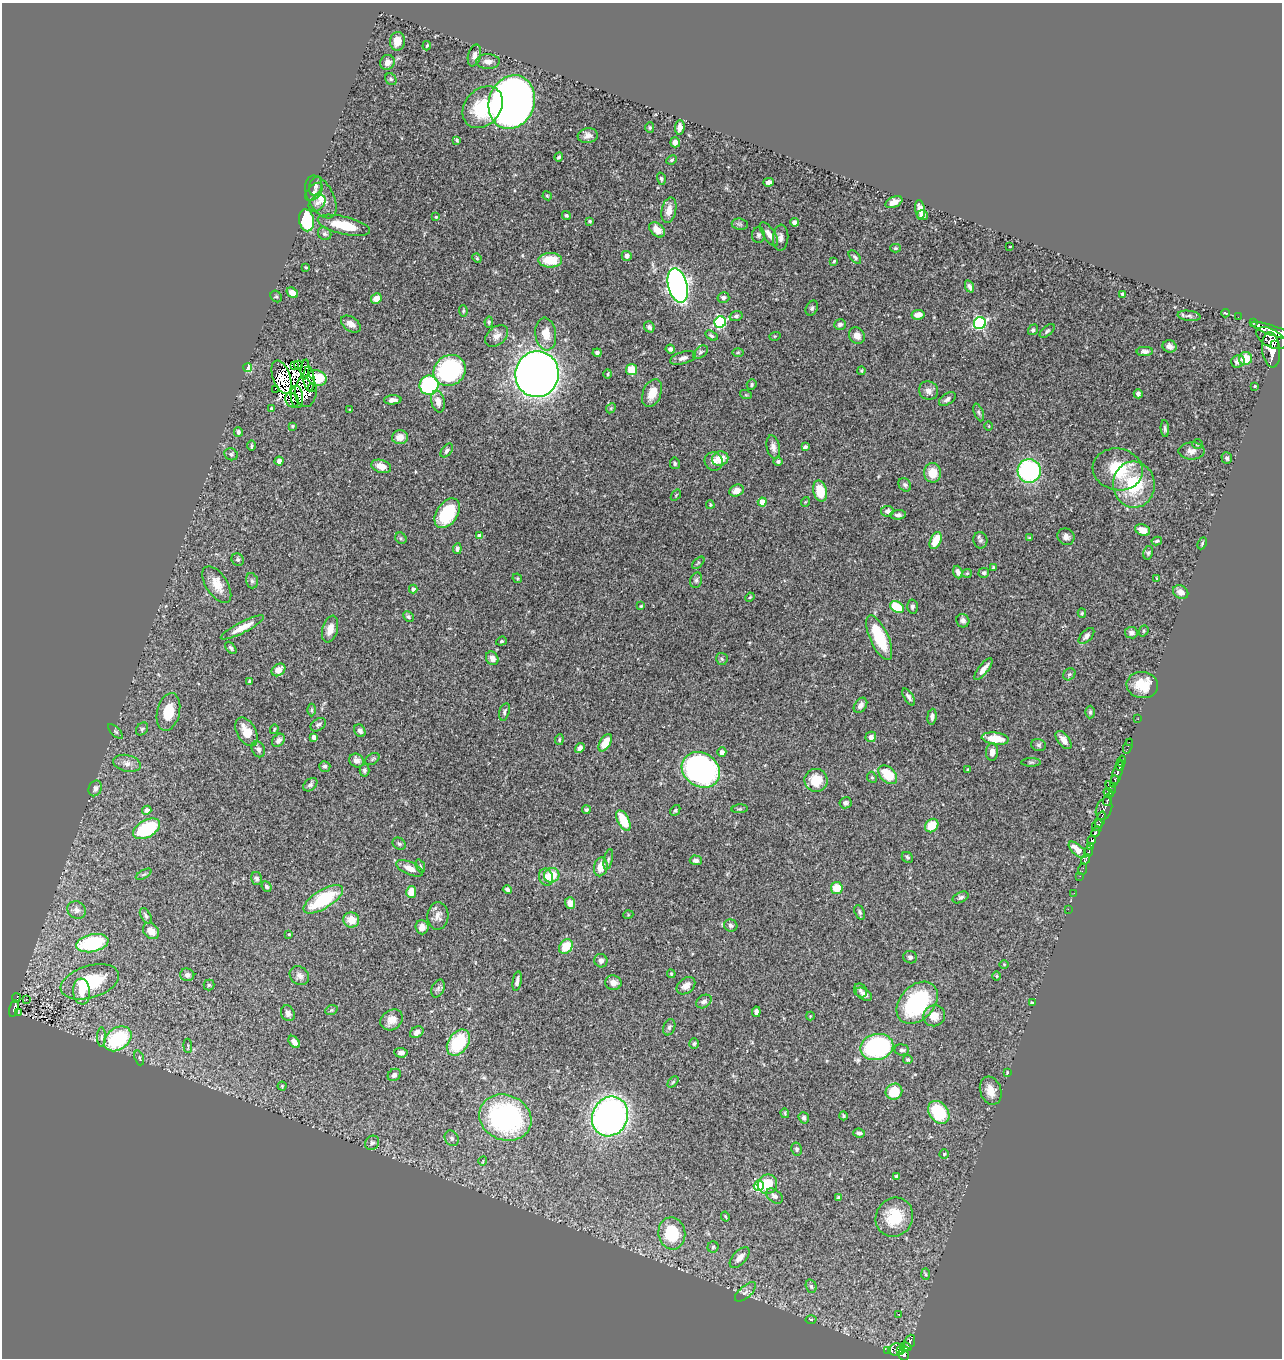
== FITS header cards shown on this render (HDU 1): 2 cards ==
NAXIS1  =                 1280
NAXIS2  =                 1356

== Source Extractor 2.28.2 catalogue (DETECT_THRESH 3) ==
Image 1280 x 1356 px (HDU 1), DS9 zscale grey, 1 PNG px = 1 image px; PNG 1284 x 1360 px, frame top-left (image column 1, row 1356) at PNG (2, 3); each listed source drawn as its Kron ellipse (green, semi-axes under 4 px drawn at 4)
Background 0.456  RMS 0.024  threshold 0.0709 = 3 sigma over >= 5 px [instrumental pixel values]
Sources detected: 382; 5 with non-positive FLUX_AUTO (blend fragments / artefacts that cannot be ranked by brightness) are neither listed nor drawn; the other 377 listed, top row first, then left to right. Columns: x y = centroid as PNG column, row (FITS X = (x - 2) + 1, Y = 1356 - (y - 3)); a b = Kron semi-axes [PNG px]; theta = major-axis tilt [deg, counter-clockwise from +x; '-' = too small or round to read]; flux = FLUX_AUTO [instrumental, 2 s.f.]
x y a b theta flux
397 41 9 7 81 17
427 46 5 3 - 1.6
474 55 11 6 76 6.3
488 61 12 7 1 8.5
387 62 8 7 - 7.8
391 79 6 5 - 3
512 102 27 23 69 1200
483 107 23 18 49 69
680 127 7 5 86 8.1
650 128 5 4 - 2.4
588 136 10 7 8 8.6
457 140 4 3 - 2.6
675 142 5 5 - 9
559 157 5 3 - 2.9
671 160 5 3 - 2
661 179 6 4 -74 2.6
769 182 5 4 - 5.3
315 186 10 6 74 5.3
314 192 11 6 48 6.8
547 196 5 4 - 1.8
321 197 23 13 -62 22
894 202 9 5 24 14
317 203 9 7 47 6.7
920 209 9 4 -82 11
669 210 13 7 78 14
566 215 5 4 - 2.6
922 215 5 5 - 4.7
436 217 3 3 - 1.7
306 220 11 7 -81 87
590 221 3 3 - 2.2
794 222 4 4 - 5.1
740 224 8 5 -7 3.6
344 225 27 8 -14 42
657 230 9 6 -43 18
325 234 7 6 - 3.6
769 234 14 6 -56 11
758 235 8 6 89 3.9
781 238 13 7 86 7.1
1010 246 3 2 - 0.86
895 248 5 4 - 2
627 256 5 5 - 6.6
855 257 8 4 -50 3.3
477 258 5 4 - 1.8
550 260 12 7 -1 42
834 261 3 3 - 1.7
306 267 3 3 - 1.6
678 285 17 9 -75 790
969 287 6 4 -66 4.3
292 293 6 5 - 12
1122 294 4 3 - 2.8
276 297 6 5 - 2.6
723 298 6 5 - 4.3
376 299 6 5 - 14
812 308 8 5 62 3.5
463 311 5 4 - 2
1226 313 4 3 - 1.7
918 315 6 5 - 11
736 316 6 5 - 3.5
1189 316 11 5 -7 4.7
1238 317 2 2 - 2.1
489 322 5 4 - 1.9
720 322 6 5 - 180
1253 322 3 2 - 4.3
980 323 6 6 - 210
351 324 11 7 -35 9.9
840 324 6 5 - 5.8
649 327 6 5 - 3.9
1033 330 6 4 52 3.3
1047 331 9 4 42 3.2
1273 331 24 5 -19 930
546 334 16 10 -83 25
497 336 13 9 39 11
711 336 7 4 -32 3.3
775 336 6 3 17 1.6
857 336 9 7 -52 11
1271 338 16 8 -28 1500
1274 344 3 2 - 190
1169 346 7 6 - 7
670 349 4 4 - 5.3
1271 350 18 9 -83 1400
1145 351 8 4 1 5.1
700 352 8 5 38 3.8
738 352 6 3 1 1.7
597 353 4 4 - 4
683 358 13 6 17 8.1
1245 359 6 6 - 32
1238 361 7 6 - 8.5
295 365 3 2 - 1.8
298 365 4 2 - 3.8
248 368 4 4 - 50
305 370 10 3 85 1.1
450 370 17 15 37 200
632 370 5 5 - 34
861 371 4 4 - 1.8
537 374 23 22 - 1900
608 374 5 3 - 1.7
281 377 17 9 -72 12
317 378 9 7 -15 45
309 379 12 5 -86 7.7
429 385 9 9 - 160
752 385 5 5 - 2.8
1255 386 3 3 - 1.8
312 388 4 2 - 2.3
275 389 3 2 - 81
306 391 15 11 89 8.7
928 391 10 9 - 9.3
652 393 15 9 69 21
1138 394 4 4 - 3.8
746 395 6 4 -18 1.7
297 397 11 6 -83 5.8
947 399 9 5 35 5.5
292 400 8 6 -54 2.1
393 400 9 4 2 7.5
438 401 11 6 -78 12
611 408 5 4 - 2.2
272 409 4 4 - 5.5
350 410 3 2 - 1.6
979 412 9 4 -69 3.9
292 426 3 3 - 1.8
989 426 4 3 - 1.1
1165 429 8 4 -85 3.5
238 432 5 4 - 3.8
400 437 8 7 - 14
1197 444 5 4 - 1.9
252 446 5 3 - 1.9
773 447 12 6 -79 7.4
805 447 4 4 - 4.7
447 451 8 4 50 3.8
1192 451 13 8 1 10
231 454 7 5 -25 3.1
1227 458 6 5 - 3.6
720 459 8 7 - 24
279 461 4 4 - 5.8
714 461 9 9 - 9.1
778 462 4 4 - 3.3
675 463 6 5 - 2.8
381 466 10 6 -18 15
1118 469 25 21 -12 71
1029 471 12 11 - 230
933 473 9 8 - 27
905 485 7 5 -52 3.7
1134 485 23 21 -83 87
737 491 7 5 24 11
820 491 11 6 -76 42
676 495 6 3 53 1.6
762 502 4 4 - 28
805 502 5 3 - 1.2
710 505 4 3 - 1.8
887 511 6 5 - 5.4
447 513 16 10 55 85
898 515 8 4 3 4.2
1143 530 8 5 -24 14
480 536 4 4 - 10
1066 537 9 8 - 7.2
401 538 6 5 - 2.4
1029 538 3 3 - 1.3
980 540 8 7 - 4.1
936 541 9 5 66 28
1157 541 5 3 - 2.5
1202 543 6 4 64 2.2
457 549 5 4 - 4.5
1148 553 7 4 79 3
238 560 6 6 - 3.1
698 563 7 4 45 2.1
993 567 3 3 - 1.8
958 572 6 4 -71 7.4
967 573 5 4 - 1.8
984 573 5 5 - 3.3
517 578 5 4 - 1.9
1157 578 4 4 - 1.5
696 580 8 5 75 3.6
252 581 8 5 -74 4
217 585 21 10 -57 23
413 589 4 4 - 4.2
1181 592 8 6 -32 9.2
750 597 5 3 - 1.5
641 606 4 3 - 1.6
897 607 7 5 -34 50
912 607 7 5 87 3.7
1082 613 4 4 - 1.9
408 617 6 4 -46 3.1
963 621 7 6 - 5.8
242 627 24 5 27 20
330 629 14 7 74 16
1144 631 6 4 70 2
1131 633 6 5 - 6
1086 636 10 5 46 6.5
879 638 24 9 -66 77
501 641 5 4 - 2.1
231 648 7 4 -50 3.2
492 658 7 6 - 7.9
722 659 6 5 - 3
983 669 13 5 52 11
278 670 7 5 37 14
1069 674 6 5 - 3
249 681 4 3 - 1.9
1142 685 16 13 -7 35
909 697 9 4 -58 5.3
860 705 8 5 54 7.8
312 710 6 4 -90 2.3
168 712 19 11 76 37
504 712 9 5 73 3.7
1090 712 6 4 89 3
932 717 8 4 83 5
1138 719 2 2 - 5.3
318 725 8 5 36 4.4
142 729 7 5 49 3.1
274 729 5 3 - 1.8
115 731 10 4 -45 2.9
360 731 7 5 -59 6.1
246 732 15 9 -61 25
314 737 4 4 - 9.9
871 737 5 5 - 7.9
995 739 14 6 -6 36
278 740 7 5 48 6.8
559 740 5 3 - 2.1
1064 740 10 6 -51 11
1129 742 2 2 - 5.2
605 743 10 5 58 30
1039 745 7 5 -15 3.7
1128 746 8 3 70 12
580 748 5 4 - 6.6
258 749 8 6 -65 6.4
722 752 4 4 - 6
992 752 9 6 86 9.1
372 759 8 5 36 2.7
357 760 7 6 - 7.4
1121 761 5 3 - 100
1031 762 10 4 0 2.9
127 763 14 8 -12 11
1120 765 5 3 - 270
325 766 5 5 - 3.6
968 769 3 2 - 1.2
364 770 6 5 - 4
701 770 20 16 -33 430
1117 774 14 4 71 260
888 775 11 7 -45 40
872 777 6 4 -66 2.3
816 780 11 11 - 33
1115 780 4 3 - 76
310 785 8 5 40 4.5
1111 787 7 4 -58 66
95 788 8 6 65 6.3
1109 793 5 4 - 69
1108 800 6 3 71 120
845 803 6 5 - 4.7
740 809 8 3 5 2
1104 809 12 7 69 150
147 810 5 4 - 6.8
586 810 4 4 - 2.4
675 810 6 4 49 2.6
1100 820 8 4 69 120
623 821 11 5 -63 42
1097 825 6 5 - 300
932 826 7 6 - 34
147 829 15 8 29 110
1096 832 5 3 - 210
1092 840 4 3 - 230
399 844 7 5 -37 3.4
1090 847 4 3 - 94
1077 850 11 5 -42 18
1089 852 5 3 - 110
907 857 6 5 - 2.7
608 859 10 4 77 3.7
1086 859 5 3 - 73
696 860 6 5 - 6.1
420 866 7 4 -70 2.3
601 867 9 6 79 20
410 868 14 6 -24 12
1083 869 6 2 71 8.5
144 874 9 3 29 2.5
552 875 8 7 - 33
1080 876 2 2 - 6
546 877 9 7 -71 9.2
256 879 6 5 - 5
267 886 5 4 - 3.4
837 888 6 6 - 31
507 889 5 3 - 4.6
411 892 6 5 - 23
1074 893 3 2 - 2.5
961 897 8 5 25 4
323 899 22 9 31 98
570 903 6 5 - 11
1068 909 2 2 - 11
77 910 9 8 - 8.1
860 912 7 5 -68 3.5
628 915 5 3 - 1.4
146 916 8 5 -61 4.2
438 916 14 10 86 11
351 920 8 7 - 22
731 925 7 6 - 3.9
422 927 7 6 - 9
151 931 9 7 -46 14
289 934 3 3 - 1.6
92 943 16 9 11 140
566 947 8 6 53 33
910 957 7 6 - 4.1
601 961 7 6 - 5.8
1004 964 5 3 - 1.3
671 974 4 4 - 1.9
187 975 7 6 - 5.5
299 976 10 8 -39 7.6
997 976 5 3 - 1.5
517 981 10 4 81 5.3
90 982 30 16 17 100
613 983 8 7 - 9.6
209 985 5 5 - 2.5
686 986 10 7 37 11
438 988 9 6 64 4.3
860 990 7 6 - 4.3
81 992 13 8 -84 20
864 994 9 5 -32 6.1
16 998 4 2 - 0.18
26 999 3 2 - 3.3
704 1002 8 6 32 5.4
917 1003 24 17 47 170
1032 1003 3 3 - 2.7
14 1009 9 4 75 77
331 1010 6 4 21 2.3
18 1012 3 2 - 9.2
756 1012 5 3 - 4.8
288 1013 8 6 -62 7.6
810 1016 4 4 - 1.5
934 1016 11 10 - 19
392 1020 12 9 36 14
669 1027 8 5 68 4
417 1032 7 5 34 7.1
102 1037 10 4 90 4.1
118 1039 15 11 36 120
294 1042 7 4 -51 8.9
458 1043 14 10 55 87
694 1044 5 5 - 3.2
188 1046 7 3 -85 1.8
877 1047 17 13 13 250
902 1050 7 5 -4 3.9
401 1053 6 4 -4 6.2
139 1058 8 4 -71 2.8
908 1060 5 4 - 2.8
1007 1072 4 3 - 1.8
394 1075 7 5 37 5.2
673 1082 6 4 45 2.3
282 1086 4 4 - 1.9
991 1091 14 10 -70 20
894 1092 8 7 - 44
939 1112 12 9 -51 80
785 1113 5 3 - 1.6
610 1116 20 17 65 690
843 1116 4 4 - 1.7
505 1118 27 22 -23 290
804 1118 6 5 - 3.8
859 1133 6 4 -7 4.1
452 1138 8 6 -60 5.1
372 1143 7 6 - 4.8
797 1149 6 5 - 3.1
944 1154 4 4 - 1.7
483 1161 4 3 - 1.2
896 1176 4 3 - 2.6
767 1184 10 9 - 42
759 1186 5 5 - 100
774 1196 9 6 -37 5.7
839 1198 4 4 - 3.7
725 1216 5 3 - 1.6
894 1217 20 18 58 57
672 1233 16 13 -82 80
713 1247 5 5 - 2.7
740 1258 13 6 47 10
926 1274 6 4 -88 2.3
811 1286 7 5 -74 3.8
745 1292 13 6 41 6.2
898 1314 3 3 - 7.9
811 1320 5 3 - 1.8
910 1341 7 5 68 96
906 1347 6 3 -14 39
896 1349 8 6 17 190
887 1350 3 2 - 9.8
900 1350 4 3 - 140
903 1355 6 4 -60 240
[5 non-positive-flux detections neither listed nor drawn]